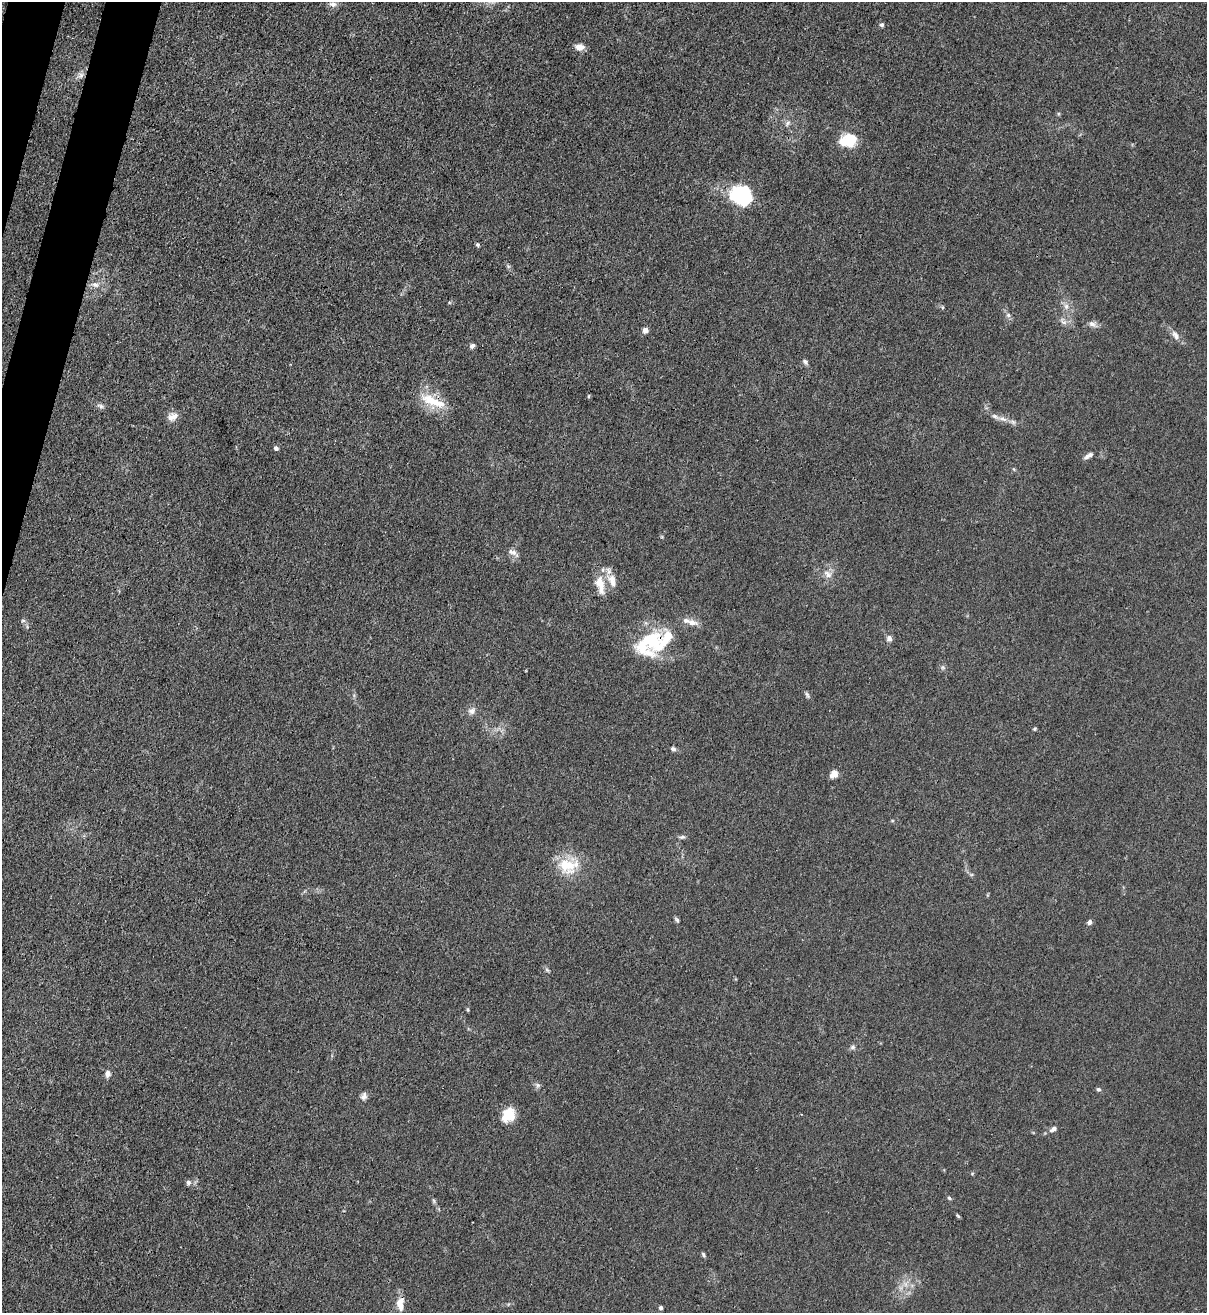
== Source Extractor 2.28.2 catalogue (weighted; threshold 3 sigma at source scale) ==
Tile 11 of 4 x 4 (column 3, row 3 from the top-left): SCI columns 2628-3832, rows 1343-2653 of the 5383 x 5306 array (HDU 1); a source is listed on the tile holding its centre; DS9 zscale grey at full resolution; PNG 1209 x 1315 px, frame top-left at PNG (2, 2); no overlay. Shown black and unused: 2% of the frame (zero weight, under 3 of 4 exposures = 7% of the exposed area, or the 3 px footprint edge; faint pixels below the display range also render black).
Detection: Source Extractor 2.28.2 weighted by HDU 2 'WHT'; one run over the whole footprint, this tile lists its part. Background 0.0271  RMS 0.0029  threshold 0.0132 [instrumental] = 3 sigma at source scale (4.5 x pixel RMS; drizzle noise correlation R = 1.50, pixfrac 1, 0.05/0.05 arcsec/px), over >= 5 px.
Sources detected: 65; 2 inside a brighter object's white glare — not listed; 7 inside a brighter listed object's ellipse — not listed separately; the other 56 listed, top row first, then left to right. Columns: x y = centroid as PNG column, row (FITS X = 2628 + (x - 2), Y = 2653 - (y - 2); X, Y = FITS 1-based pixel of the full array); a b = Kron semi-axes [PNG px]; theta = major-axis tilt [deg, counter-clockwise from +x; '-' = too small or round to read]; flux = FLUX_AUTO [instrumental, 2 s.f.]
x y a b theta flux
333 4 10 7 -10 1.3
881 25 5 5 - 0.55
579 47 11 8 -4 1.9
81 75 7 7 - 1.1
788 123 7 5 47 0.73
850 141 15 12 -87 7.4
744 197 29 20 -67 14
478 245 5 5 - 0.46
95 285 10 7 -11 1.4
1066 306 8 7 - 1.3
1008 315 7 6 - 0.75
1064 322 9 4 -8 0.9
1092 324 10 7 -32 1.3
645 330 5 5 - 2.1
1175 335 15 8 -57 1.8
472 346 7 5 44 0.89
805 362 7 5 -47 0.77
589 396 5 3 - 0.3
433 401 37 10 -23 7.9
100 406 10 5 -25 0.83
171 417 12 10 -59 1.8
1003 419 13 6 -24 1.7
276 448 6 5 - 0.68
1088 456 13 5 31 1.1
512 552 15 6 -26 1.4
828 574 13 9 -38 2
612 578 16 11 -9 2.9
600 584 27 11 -77 4.7
23 620 6 4 1 0.46
692 622 15 8 -6 2.1
889 638 8 7 - 1.2
652 642 34 24 -67 15
807 694 9 3 -56 0.59
472 711 9 8 - 1.5
1034 729 5 4 - 0.34
673 749 7 5 -20 0.71
834 774 9 8 - 1.8
682 837 8 5 8 0.6
568 866 30 21 -5 9.4
677 920 7 4 -45 0.53
1090 922 7 5 66 0.85
547 970 7 4 -45 0.51
853 1047 7 5 15 0.7
108 1073 9 7 88 1.3
538 1085 6 6 - 0.69
1098 1089 6 5 - 0.55
364 1096 10 7 71 1.1
510 1116 19 13 8 5
1053 1129 10 6 34 1.1
188 1182 7 7 - 0.81
949 1198 6 5 - 0.48
434 1201 7 4 -71 0.45
958 1216 6 4 -45 0.37
703 1255 7 4 -54 0.52
400 1304 17 9 89 3.5
661 1308 4 4 - 0.59
Overlapping masked pixels (flux is a lower limit): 2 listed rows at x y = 433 401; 652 642